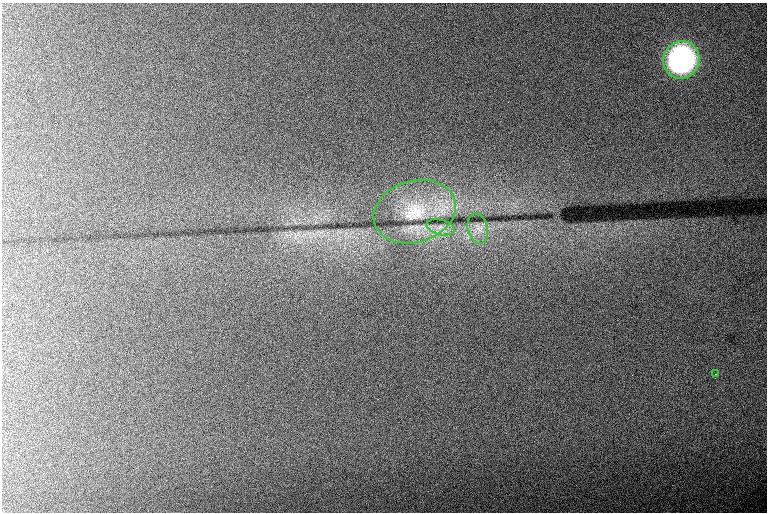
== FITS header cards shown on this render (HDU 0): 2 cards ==
NAXIS1  =                  765 /fastest changing axis
NAXIS2  =                  510 /next to fastest changing axis

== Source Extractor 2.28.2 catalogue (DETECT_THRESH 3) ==
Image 765 x 510 px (HDU 0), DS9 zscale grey, 1 PNG px = 1 image px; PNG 769 x 514 px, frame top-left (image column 1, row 510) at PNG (2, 3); each listed source drawn as its Kron ellipse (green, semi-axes under 4 px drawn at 4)
Background 1240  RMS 12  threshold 37.3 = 3 sigma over >= 5 px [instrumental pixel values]
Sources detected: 5; all 5 listed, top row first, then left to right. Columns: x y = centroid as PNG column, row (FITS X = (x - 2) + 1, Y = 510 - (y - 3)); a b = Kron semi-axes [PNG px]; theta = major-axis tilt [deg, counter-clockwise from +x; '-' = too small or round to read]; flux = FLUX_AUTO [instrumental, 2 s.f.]
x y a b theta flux
681 60 19 18 - 220000
415 212 42 31 16 67000
440 227 14 7 -14 5800
478 228 15 10 -76 8000
715 374 3 2 - 870